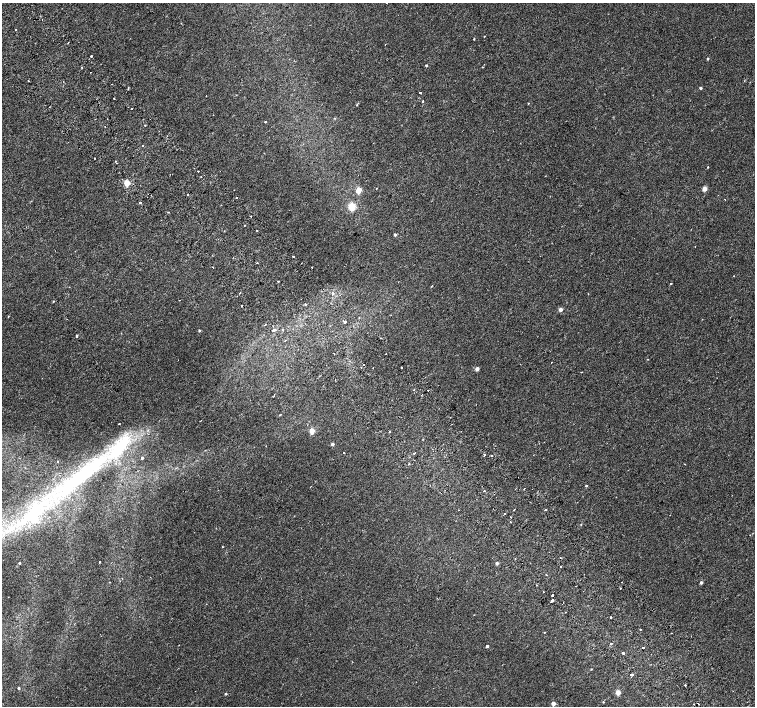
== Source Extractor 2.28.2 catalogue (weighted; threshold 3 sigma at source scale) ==
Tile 11 of 4 x 4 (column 3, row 3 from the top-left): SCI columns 3063-4568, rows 1672-3079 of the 6118 x 6093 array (HDU 1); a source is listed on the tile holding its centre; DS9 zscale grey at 2 x 2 block average (1 PNG px = mean of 2 x 2 image px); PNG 757 x 708 px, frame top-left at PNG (2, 3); no overlay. Shown black and unused: <1% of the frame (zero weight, under 2 of 3 exposures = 3% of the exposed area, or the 3 px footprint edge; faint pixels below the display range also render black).
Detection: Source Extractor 2.28.2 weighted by HDU 2 'WHT'; one run over the whole footprint, this tile lists its part. Background 0.00139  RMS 0.0023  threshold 0.0105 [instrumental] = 3 sigma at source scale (4.5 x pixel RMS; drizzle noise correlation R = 1.50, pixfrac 1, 0.0396/0.0396 arcsec/px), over >= 5 px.
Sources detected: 126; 1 inside a brighter object's white glare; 5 cosmic-ray / hot-pixel residue — not listed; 5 inside a brighter listed object's ellipse — not listed separately; the other 115 listed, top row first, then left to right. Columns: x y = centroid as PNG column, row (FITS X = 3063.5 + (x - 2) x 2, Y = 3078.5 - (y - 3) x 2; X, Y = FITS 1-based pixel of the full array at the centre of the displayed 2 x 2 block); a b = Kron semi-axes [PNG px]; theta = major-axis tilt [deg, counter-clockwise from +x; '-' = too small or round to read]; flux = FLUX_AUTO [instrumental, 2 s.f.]
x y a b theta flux
15 29 2 2 - 1.1
484 36 2 2 - 0.3
474 39 2 2 - 0.34
68 43 2 2 - 0.2
91 56 2 2 - 1.4
708 59 2 2 - 0.65
426 65 2 2 - 0.64
82 67 2 2 - 0.33
482 67 3 2 - 0.22
90 72 2 2 - 0.21
28 81 2 2 - 0.34
700 88 3 2 - 0.9
420 93 2 2 - 1.5
206 96 2 2 - 0.44
114 99 2 2 - 2.2
423 101 2 2 - 0.44
528 103 2 2 - 0.48
357 105 3 2 - 0.34
265 122 2 2 - 1.6
145 125 2 2 - 1
143 146 2 2 - 0.8
95 158 2 2 - 0.73
116 161 2 2 - 0.27
116 163 2 2 - 0.35
707 167 3 2 - 0.41
198 171 2 2 - 0.27
127 183 3 3 - 15
377 188 2 2 - 0.25
704 189 3 2 - 6.2
358 190 3 3 - 12
188 195 2 2 - 2.1
236 198 2 2 - 1.3
725 199 2 2 - 0.22
140 203 2 2 - 1.2
352 207 3 3 - 24
251 216 2 2 - 2.2
244 225 2 2 - 0.45
395 235 3 3 - 1.1
293 257 2 2 - 0.85
257 263 2 2 - 0.94
213 267 2 2 - 0.35
312 267 2 2 - 0.28
278 281 2 2 - 0.97
671 283 2 2 - 0.78
240 293 2 2 - 0.97
53 301 2 2 - 0.32
305 304 2 2 - 1
242 305 2 2 - 0.31
560 310 2 2 - 3.3
8 316 2 2 - 0.24
359 318 2 2 - 1.1
343 320 2 2 - 0.43
345 322 2 2 - 7.6
265 324 2 2 - 0.4
283 329 2 2 - 1.1
199 330 3 2 - 0.59
273 330 2 2 - 4
275 330 2 2 - 2.8
76 336 2 2 - 1.8
381 338 2 2 - 0.61
648 359 2 2 - 0.2
401 368 2 2 - 1.8
477 369 3 2 - 3
581 372 2 2 - 0.46
414 389 2 2 - 0.45
428 390 2 2 - 0.36
279 415 2 2 - 0.28
119 424 2 2 - 0.57
312 431 3 3 - 11
390 431 2 2 - 2.3
332 444 2 2 - 1.6
344 453 2 2 - 1.5
414 453 3 2 - 0.35
484 455 2 2 - 5.3
492 455 2 2 - 0.6
142 458 2 2 - 1.1
409 464 2 2 - 0.36
685 464 2 2 - 0.24
83 474 96 17 39 96
586 486 3 2 - 0.49
484 491 2 2 - 0.99
514 510 2 2 - 0.35
546 510 2 2 - 0.76
504 513 2 2 - 1.4
510 522 2 2 - 0.26
581 524 2 2 - 0.32
222 547 2 2 - 0.26
99 562 2 2 - 2.2
19 563 2 2 - 2.3
497 563 2 2 - 1.7
561 567 2 2 - 1.2
546 574 2 2 - 0.25
622 582 2 2 - 0.23
701 582 3 3 - 1.1
537 585 2 2 - 1.2
576 586 2 2 - 0.23
620 588 2 2 - 0.69
552 595 2 2 - 11
552 601 3 2 - 57
565 612 2 2 - 0.28
611 617 2 2 - 0.92
640 629 2 2 - 0.35
544 633 2 2 - 0.21
179 645 2 2 - 0.17
487 646 2 2 - 1.2
643 647 2 2 - 1.4
623 653 2 2 - 7.4
591 669 3 2 - 0.29
632 674 3 2 - 1.3
685 685 2 2 - 1.2
18 688 2 2 - 0.83
618 692 3 2 - 6.6
226 694 3 3 - 0.51
553 703 3 2 - 3.6
698 704 2 2 - 0.86
Diffuse or blended objects may show on this block-average render without a row.